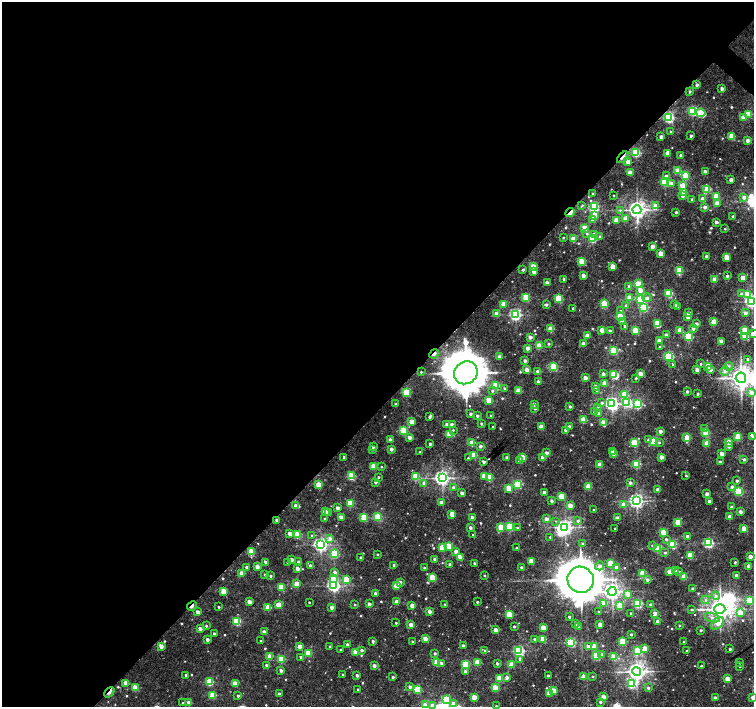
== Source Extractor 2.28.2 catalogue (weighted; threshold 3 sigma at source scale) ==
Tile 5 of 4 x 4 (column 1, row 2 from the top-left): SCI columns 5-1508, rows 3047-4455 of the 6022 x 6028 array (HDU 1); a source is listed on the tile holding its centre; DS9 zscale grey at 2 x 2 block average (1 PNG px = mean of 2 x 2 image px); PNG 756 x 709 px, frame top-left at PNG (2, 2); each listed source drawn as its Kron ellipse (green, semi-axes under 4 px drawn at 4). Shown black and unused: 57% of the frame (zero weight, under 3 of 5 exposures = <1% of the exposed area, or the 3 px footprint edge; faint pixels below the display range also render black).
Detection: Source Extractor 2.28.2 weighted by HDU 2 'WHT'; one run over the whole footprint, this tile lists its part. Background 0.0162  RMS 0.0019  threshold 0.00867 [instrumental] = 3 sigma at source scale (4.5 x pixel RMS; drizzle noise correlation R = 1.50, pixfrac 1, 0.0396/0.0396 arcsec/px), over >= 5 px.
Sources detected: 634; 6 inside a brighter object's white glare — neither listed nor drawn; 5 inside a brighter listed object's ellipse — not listed separately; of the other 623, all 500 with FLUX_AUTO >= 0.464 (the completeness limit of this list) listed and drawn (123 fainter detections not listed), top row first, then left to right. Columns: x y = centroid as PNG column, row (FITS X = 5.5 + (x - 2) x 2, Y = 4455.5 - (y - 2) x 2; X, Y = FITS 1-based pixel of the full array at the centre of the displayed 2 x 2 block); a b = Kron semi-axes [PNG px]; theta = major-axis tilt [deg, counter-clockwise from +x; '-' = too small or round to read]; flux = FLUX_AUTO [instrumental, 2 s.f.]
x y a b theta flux
697 85 2 2 - 1.6
722 88 2 2 - 3.3
690 91 2 2 - 1.1
692 111 3 3 - 40
701 113 4 3 - 23
748 114 3 3 - 17
743 117 3 2 - 5.2
669 118 3 3 - 56
671 132 2 2 - 0.99
691 136 2 2 - 1.1
732 136 3 3 - 13
661 137 2 2 - 2.3
747 140 2 2 - 2.8
636 153 3 3 - 31
668 153 3 3 - 7.8
681 156 2 2 - 3.9
623 157 7 2 45 3.5
628 162 3 3 - 5.3
678 171 3 3 - 11
705 172 2 2 - 2.9
630 173 3 3 - 11
666 176 3 3 - 1.6
685 176 3 3 - 19
731 180 2 2 - 2.7
665 182 3 3 - 28
671 184 3 3 - 4.8
683 186 3 3 - 12
707 189 4 3 - 14
684 192 3 3 - 7.7
593 194 2 2 - 1.3
613 195 2 2 - 0.54
682 196 3 3 - 2.4
716 196 4 3 - 11
744 197 3 3 - 2.4
703 199 3 3 - 6.9
692 200 2 2 - 1.8
717 204 3 3 - 10
582 205 4 2 - 0.5
594 206 3 3 - 34
656 206 3 3 - 8.2
705 207 2 2 - 2.2
620 210 3 3 - 0.55
637 210 4 4 - 240
570 212 5 2 - 16
676 212 2 2 - 1.2
594 215 4 3 - 3.3
733 217 2 2 - 1.6
625 218 3 3 - 3.4
593 219 3 3 - 5.2
616 220 3 3 - 7.8
716 222 2 2 - 2.1
585 228 3 3 - 15
725 229 2 2 - 0.56
587 234 4 3 - 0.81
594 235 3 3 - 6.7
600 237 3 3 - 1
563 238 2 2 - 0.55
573 239 3 3 - 12
593 239 3 3 - 25
652 246 2 2 - 4.3
660 253 3 2 - 7.4
706 256 2 2 - 2
726 257 3 3 - 9.9
581 261 3 3 - 12
533 266 3 3 - 9.5
613 266 3 3 - 9.9
523 270 2 2 - 1.2
534 271 3 3 - 5.5
679 271 3 3 - 22
583 276 2 2 - 3.2
727 276 2 2 - 1.5
743 278 3 2 - 6.7
564 279 2 2 - 1.1
714 280 3 3 - 8.3
547 283 3 2 - 5.1
638 284 3 3 - 21
629 286 3 3 - 2.1
640 290 3 3 - 5.2
669 293 3 3 - 31
742 294 3 3 - 2.9
747 294 3 3 - 13
526 297 3 3 - 20
559 298 3 3 - 24
629 298 3 3 - 5.8
647 298 4 3 - 1.9
640 299 3 3 - 44
751 301 3 3 - 100
503 304 3 3 - 6.8
604 304 3 3 - 27
546 305 3 2 - 1.3
674 305 2 2 - 1.9
626 306 3 3 - 1.3
643 307 3 3 - 34
677 307 3 3 - 0.67
573 308 2 2 - 0.88
620 310 3 3 - 0.53
689 313 2 2 - 2.5
745 313 3 3 - 2.7
497 314 3 3 - 7.9
515 315 4 3 - 81
688 316 3 3 - 5.9
620 317 3 3 - 25
622 321 3 3 - 1.7
714 322 3 3 - 15
657 323 3 3 - 13
696 324 2 2 - 2.3
625 326 2 2 - 1.8
551 329 3 3 - 15
693 329 3 3 - 1.6
602 330 3 2 - 5.7
635 330 3 3 - 15
680 330 3 2 - 6.9
745 330 3 3 - 11
610 331 3 2 - 1.7
753 334 3 2 - 8
666 335 2 2 - 2
587 336 3 2 - 5.7
688 336 3 3 - 41
530 337 2 2 - 2.6
745 337 3 3 - 16
659 341 3 2 - 4.6
721 341 2 2 - 5.3
548 344 2 2 - 0.84
583 344 3 2 - 5.4
539 346 3 3 - 16
660 347 2 2 - 0.83
527 348 2 2 - 3.2
613 350 3 3 - 23
434 354 5 2 - 4.4
669 356 3 3 - 52
499 357 2 2 - 4.4
748 359 3 3 - 1.8
525 361 2 2 - 2.3
701 364 2 2 - 0.57
673 365 3 2 - 1.1
708 366 3 3 - 11
729 366 4 4 - 1.1
554 367 3 3 - 29
527 369 3 2 - 3.9
697 370 2 2 - 3.4
710 370 2 2 - 3.2
537 371 3 2 - 1.2
725 371 5 4 - 1.8
421 372 2 2 - 0.54
466 373 12 11 - 1500
640 373 2 2 - 5.5
603 374 2 2 - 2.1
614 375 3 3 - 18
585 378 2 2 - 4.6
636 378 2 2 - 0.77
741 378 5 5 - 420
538 382 2 2 - 2.1
605 383 3 2 - 6.2
496 386 3 3 - 19
595 386 2 2 - 2.3
505 388 3 3 - 0.59
492 391 3 3 - 0.85
518 391 3 3 - 9.4
597 391 3 3 - 0.54
687 391 2 2 - 1.4
406 392 3 3 - 29
752 392 3 3 - 3.7
697 394 2 2 - 0.86
624 395 3 3 - 22
489 400 3 3 - 12
602 403 3 3 - 1.2
627 403 4 3 - 34
396 404 2 2 - 1.5
534 404 2 2 - 2.2
612 404 4 4 - 120
637 404 3 3 - 48
570 406 2 2 - 1.3
597 407 4 3 - 0.7
535 409 3 3 - 0.68
595 412 3 2 - 4.6
599 413 3 2 - 2.4
471 414 2 2 - 1
430 416 3 2 - 1.6
477 416 2 2 - 1.5
491 416 3 2 - 0.9
583 419 3 3 - 9
412 422 3 3 - 6.5
603 423 4 3 - 8.8
447 424 2 2 - 2.1
481 424 2 2 - 0.97
452 425 3 2 - 4.9
569 426 2 2 - 1.1
493 427 2 2 - 0.59
541 427 3 3 - 8.5
704 429 3 3 - 1.1
403 430 3 3 - 26
453 430 3 3 - 0.61
566 430 2 2 - 1.9
660 431 2 2 - 2.9
706 433 3 3 - 21
449 434 3 3 - 15
409 437 2 2 - 3.1
738 437 3 3 - 14
753 437 3 3 - 1.3
687 438 3 3 - 14
390 440 2 2 - 3.2
648 440 3 3 - 1
653 441 3 3 - 28
659 442 3 3 - 0.62
729 442 3 3 - 8
472 443 3 3 - 13
634 443 3 3 - 23
707 443 3 3 - 9.3
430 444 2 2 - 1.6
480 446 2 2 - 2.2
729 446 2 2 - 2.3
373 447 3 2 - 0.54
373 449 2 2 - 1.3
391 449 2 2 - 2.8
612 451 2 2 - 2.2
420 452 2 2 - 0.71
546 453 3 3 - 2.6
614 453 2 2 - 3.3
722 454 2 2 - 4.3
474 455 3 3 - 12
344 457 2 2 - 1.1
523 457 3 3 - 13
661 457 2 2 - 4.2
468 458 3 2 - 0.52
507 458 3 2 - 2
543 458 3 3 - 9.4
744 459 3 3 - 1.1
519 460 3 2 - 1.4
483 462 2 2 - 1.9
720 462 2 2 - 1.7
637 464 3 3 - 29
600 465 3 3 - 8.4
374 467 3 3 - 13
381 467 2 2 - 0.58
351 476 3 3 - 28
416 476 3 3 - 20
484 476 3 3 - 7.2
686 476 2 2 - 0.49
378 477 2 2 - 0.58
442 478 4 4 - 160
489 478 3 3 - 18
737 481 2 2 - 1.4
375 482 2 2 - 1.4
424 483 3 3 - 2.6
630 483 3 2 - 1.6
518 484 3 3 - 35
319 485 3 3 - 15
453 487 2 2 - 1.1
588 487 3 3 - 15
732 487 3 2 - 1.7
509 488 3 3 - 14
658 490 2 2 - 4.4
738 491 3 3 - 36
544 492 2 2 - 3.6
462 493 2 2 - 2.2
707 494 2 2 - 2.9
561 496 3 3 - 15
551 501 2 2 - 1.4
637 501 4 4 - 150
709 501 2 2 - 2.1
441 502 2 2 - 2.1
350 503 3 3 - 19
570 505 3 2 - 6.4
624 505 3 3 - 7.6
296 506 3 2 - 5.1
731 507 2 2 - 1.2
337 508 2 2 - 3.6
593 510 2 2 - 0.57
325 511 3 2 - 5.6
740 512 2 2 - 2.5
328 513 3 2 - 2.1
452 514 3 3 - 8.5
341 517 3 2 - 3.9
364 517 3 3 - 19
378 517 3 3 - 29
730 517 2 2 - 6.6
472 518 3 2 - 5.5
617 518 4 2 - 2.5
325 519 2 2 - 0.74
546 519 3 2 - 3.1
277 520 2 2 - 3.4
555 521 3 3 - 0.48
578 521 3 3 - 1.4
678 522 3 3 - 14
501 527 3 3 - 9.8
510 527 3 3 - 33
565 527 4 3 - 150
470 528 3 3 - 1.6
517 528 3 3 - 0.6
615 528 2 2 - 0.62
744 529 3 3 - 12
663 532 3 3 - 12
290 534 3 2 - 4.5
297 535 3 3 - 19
312 535 2 2 - 0.5
473 535 2 2 - 0.63
687 536 3 2 - 2
550 537 3 3 - 0.52
330 538 3 3 - 2.5
666 539 3 3 - 0.92
583 543 3 3 - 1.2
708 543 3 3 - 59
673 544 3 3 - 26
321 545 4 3 - 120
652 545 4 3 - 0.66
449 546 3 3 - 14
517 547 2 2 - 0.53
442 548 3 3 - 13
658 548 3 3 - 28
456 551 3 3 - 2.6
251 552 3 3 - 23
665 553 3 2 - 0.74
335 554 3 3 - 33
377 555 2 2 - 0.63
690 555 3 3 - 16
750 556 2 2 - 4.1
360 557 2 2 - 0.69
461 557 3 3 - 4.8
292 559 2 2 - 1.9
435 559 2 2 - 2.8
531 561 3 2 - 7.8
265 562 2 2 - 2.1
299 562 3 2 - 2.1
735 562 2 2 - 0.84
288 563 2 2 - 1.8
474 563 2 2 - 0.95
610 563 3 3 - 18
450 564 2 2 - 2
394 565 2 2 - 1.5
311 566 2 2 - 2.5
600 566 4 4 - 2
749 566 2 2 - 4.9
247 567 2 2 - 1.6
257 567 3 2 - 4.4
424 567 2 2 - 0.68
521 567 2 2 - 0.7
617 568 2 2 - 5
297 569 2 2 - 3.8
670 571 3 2 - 7.1
675 571 3 3 - 1
335 572 3 3 - 1.5
679 572 3 2 - 0.49
242 573 3 2 - 7.3
643 573 3 3 - 17
265 574 2 2 - 0.77
484 575 2 2 - 0.49
736 575 2 2 - 2.5
270 576 2 2 - 0.79
432 577 3 3 - 14
684 577 3 3 - 12
333 579 3 3 - 5.8
346 579 3 3 - 13
581 580 13 12 - 1700
647 580 3 3 - 1.7
400 582 3 2 - 2.1
297 584 3 3 - 13
334 585 4 3 - 100
396 586 3 3 - 12
281 587 3 3 - 20
692 589 2 2 - 1.6
224 591 3 3 - 12
612 591 4 4 - 230
375 593 2 2 - 1.8
628 594 3 3 - 4.5
716 596 4 4 - 1.6
706 600 4 4 - 1.2
750 600 3 3 - 28
397 601 2 2 - 3.8
249 602 3 3 - 4.8
309 602 2 2 - 0.46
477 602 2 2 - 0.82
604 603 3 3 - 6.2
369 604 2 2 - 2.3
445 604 3 2 - 0.48
638 604 3 3 - 45
279 605 3 3 - 12
355 605 2 2 - 0.64
651 605 2 2 - 2
192 606 5 2 - 3.9
412 606 3 2 - 5.3
620 606 3 3 - 9.7
219 607 2 2 - 0.69
268 607 3 3 - 10
332 607 2 2 - 2.8
692 609 3 2 - 0.75
720 609 5 4 - 430
429 611 2 2 - 3
198 612 3 2 - 3
598 612 2 2 - 0.51
631 613 2 2 - 0.56
655 613 3 3 - 3.7
740 613 3 3 - 7.1
509 614 3 3 - 15
569 617 2 2 - 0.77
712 618 8 4 -15 2.4
237 621 3 3 - 30
658 621 2 2 - 4.7
396 623 2 2 - 0.54
575 623 2 2 - 1.6
717 623 8 5 42 5.7
600 624 2 2 - 4.6
411 625 3 2 - 5.7
206 626 2 2 - 0.73
679 626 2 2 - 0.64
514 627 2 2 - 0.91
579 627 2 2 - 1.4
543 628 3 2 - 9.8
200 629 2 2 - 3.1
495 630 2 2 - 4.7
701 630 2 2 - 1
264 632 2 2 - 4.1
214 634 2 2 - 1.2
631 634 2 2 - 1.1
425 638 2 2 - 5
535 639 2 2 - 2
543 639 3 3 - 13
207 640 2 2 - 2.2
261 641 2 2 - 0.71
373 641 2 2 - 1.2
413 641 2 2 - 0.62
571 642 3 3 - 50
622 642 3 3 - 24
684 642 2 2 - 0.9
347 644 2 2 - 1.1
463 645 2 2 - 1.4
161 646 3 2 - 4.9
300 646 3 2 - 4.1
330 646 2 2 - 0.59
588 646 3 3 - 2.4
594 646 3 3 - 9.3
645 649 3 3 - 12
730 649 2 2 - 1.1
341 650 2 2 - 0.7
362 650 3 2 - 1.6
485 651 2 2 - 0.72
519 651 4 3 - 62
638 651 3 3 - 26
687 651 2 2 - 1.3
355 652 3 3 - 8.8
309 653 3 3 - 16
435 653 2 2 - 0.95
602 655 3 2 - 3.4
270 656 3 3 - 9.4
597 656 3 3 - 32
301 657 3 3 - 0.73
614 657 3 3 - 14
281 659 3 3 - 22
520 659 3 3 - 1.4
437 662 3 3 - 17
478 662 3 3 - 8.6
441 663 3 3 - 1.3
497 663 2 2 - 1.2
740 663 2 2 - 0.77
465 664 3 3 - 25
512 664 3 3 - 12
266 665 2 2 - 0.88
374 666 2 2 - 2.6
701 666 2 2 - 0.62
740 666 2 2 - 0.62
281 670 3 2 - 2.3
465 671 2 2 - 1.6
636 671 4 4 - 260
343 674 2 2 - 0.57
186 675 2 2 - 1.2
357 675 2 2 - 2
548 676 2 2 - 1.4
584 676 3 2 - 6.5
593 676 2 2 - 0.55
393 677 2 2 - 0.96
507 677 2 2 - 2.8
499 678 3 3 - 14
727 679 3 2 - 9
210 682 3 3 - 25
126 683 3 2 - 6
235 684 3 3 - 11
631 684 3 3 - 34
410 687 3 3 - 1.6
135 688 3 3 - 13
495 688 3 3 - 14
648 688 3 2 - 1.1
358 689 2 2 - 0.48
418 689 3 3 - 23
553 690 3 3 - 9.7
109 692 6 2 46 4.7
549 693 3 3 - 8.2
279 694 2 2 - 2.5
213 695 3 3 - 16
238 696 2 2 - 1.1
474 697 3 3 - 9.7
603 697 3 2 - 6.5
715 698 2 2 - 4
753 698 2 2 - 3.5
446 700 4 3 - 26
600 702 2 2 - 1.2
183 703 2 2 - 0.69
189 703 3 2 - 4.2
453 703 3 3 - 3.2
425 705 3 3 - 4.7
433 706 4 3 - 3.1
496 706 2 2 - 0.52
Overlapping masked pixels (flux is a lower limit): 8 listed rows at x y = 669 118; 623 157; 570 212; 434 354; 466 373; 277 520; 192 606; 109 692
Isophote crosses this tile's border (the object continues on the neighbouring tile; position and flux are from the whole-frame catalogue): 8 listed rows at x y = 751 301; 753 334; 752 392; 753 437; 753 698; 425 705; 433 706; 496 706